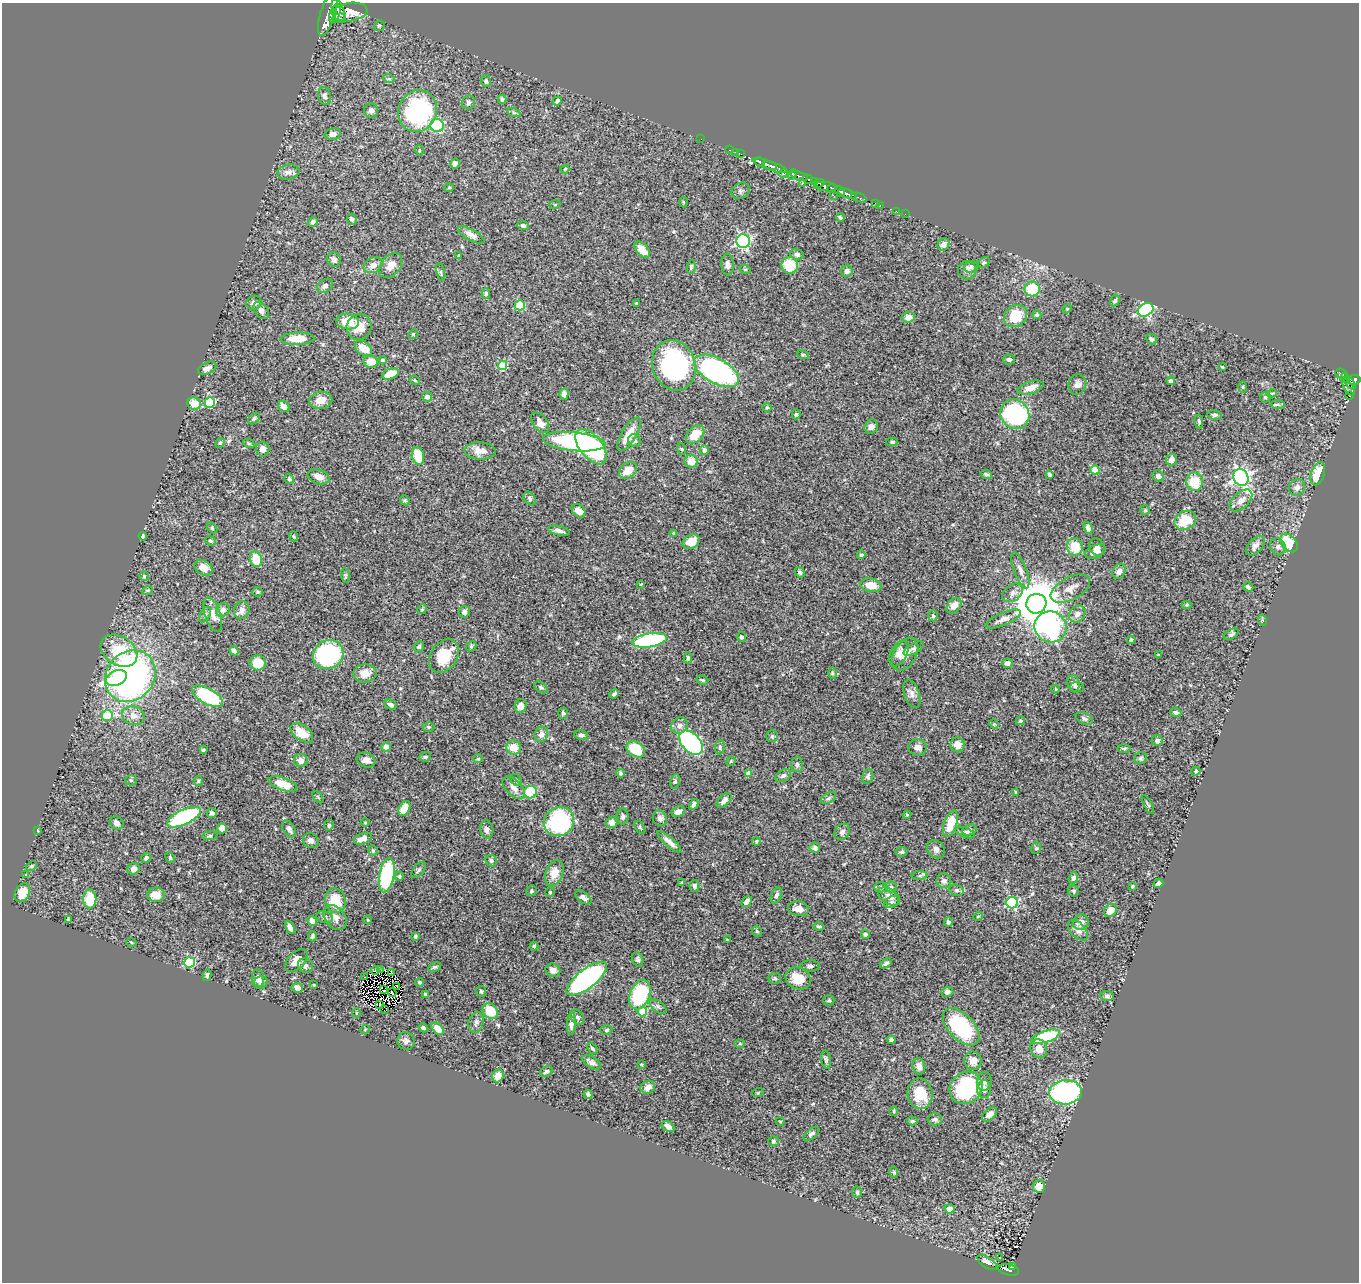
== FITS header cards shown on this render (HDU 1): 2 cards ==
NAXIS1  =                 1357
NAXIS2  =                 1280

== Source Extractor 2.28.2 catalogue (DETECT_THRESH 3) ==
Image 1357 x 1280 px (HDU 1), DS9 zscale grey, 1 PNG px = 1 image px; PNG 1361 x 1284 px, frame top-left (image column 1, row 1280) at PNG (2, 3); each listed source drawn as its Kron ellipse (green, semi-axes under 4 px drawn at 4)
Background 0.739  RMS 0.021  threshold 0.0626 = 3 sigma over >= 5 px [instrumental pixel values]
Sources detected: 449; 2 with non-positive FLUX_AUTO (blend fragments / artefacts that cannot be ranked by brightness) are neither listed nor drawn; the other 447 listed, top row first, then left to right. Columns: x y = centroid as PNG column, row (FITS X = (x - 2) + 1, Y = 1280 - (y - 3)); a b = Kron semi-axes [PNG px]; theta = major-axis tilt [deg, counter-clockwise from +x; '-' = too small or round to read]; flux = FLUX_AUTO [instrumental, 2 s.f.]
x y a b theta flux
338 11 12 6 -70 1800
350 12 17 9 7 3700
328 14 23 7 72 2200
335 14 10 5 70 1700
338 18 6 4 18 370
379 26 5 5 - 2.8
389 79 6 4 -18 1.7
486 81 6 5 - 2.6
325 96 9 6 -79 4.6
502 99 4 3 - 2.5
557 101 4 4 - 4.2
468 102 7 6 - 3.1
371 110 7 7 - 4.3
418 111 21 19 65 180
514 113 7 4 -19 2.2
437 126 7 6 - 100
333 134 8 5 13 6.5
701 139 2 2 - 7.9
419 150 5 3 - 1.1
729 150 2 2 - 13
735 152 4 2 - 24
741 154 4 3 - 23
760 162 5 3 - 330
455 164 5 4 - 5.2
765 164 13 4 -18 720
775 167 13 4 -19 690
565 169 4 3 - 1.5
288 172 11 7 11 7.3
784 173 4 3 - 180
792 174 5 3 - 220
799 176 9 3 -18 340
808 179 6 3 -35 280
814 181 4 3 - 130
819 183 5 3 - 120
802 184 3 2 - 99
825 187 11 4 -5 960
449 188 5 3 - 1.1
832 188 4 3 - 220
740 191 9 7 32 3.9
840 191 6 3 -52 420
848 194 10 3 -18 540
833 195 2 2 - 46
859 198 8 3 -19 160
683 202 5 3 - 1.3
875 203 2 2 - 9.2
555 204 5 3 - 1.2
880 205 2 2 - 6.7
896 211 2 2 - 8.9
905 214 2 2 - 4.8
840 217 4 4 - 2.3
352 219 5 5 - 2.7
313 222 5 4 - 4.4
523 226 5 4 - 2.8
471 235 14 5 -29 7.8
743 241 7 6 - 230
943 244 6 5 - 8.1
642 250 10 6 -48 14
797 254 7 5 -23 4
459 256 3 3 - 1.7
334 259 7 7 - 4.7
984 263 6 4 32 2.2
373 265 10 7 26 9
391 265 14 9 52 11
728 265 11 6 -86 5.8
790 265 8 8 - 37
691 267 7 4 80 2.1
971 267 6 6 - 4.4
745 269 6 3 -18 1.5
967 270 9 9 - 6.5
847 271 6 5 - 5.3
441 272 9 3 -77 2.2
325 286 8 6 31 4.9
1032 289 8 7 - 37
486 293 5 4 - 2.4
1115 300 6 4 60 2.7
254 303 8 7 - 4.4
636 303 3 2 - 1.2
520 305 5 5 - 68
1067 309 5 3 - 1.2
261 310 10 6 -52 5.8
1146 310 8 6 32 250
1037 315 4 4 - 2.1
1015 316 12 10 36 42
908 317 6 5 - 9.2
348 322 11 7 -10 24
359 327 13 12 - 21
413 334 5 4 - 1.5
297 339 17 6 2 22
1151 339 6 4 -40 3.8
363 348 10 6 -37 22
803 355 6 4 -17 1.7
383 360 4 3 - 2.7
1009 360 6 5 - 3.7
370 362 7 6 - 16
502 365 4 4 - 52
674 365 25 21 -70 230
1222 367 3 2 - 1.2
207 368 10 5 26 7.8
716 371 25 12 -29 350
390 374 9 5 19 20
1341 374 6 5 - 180
1346 378 5 4 - 52
415 380 5 4 - 1.6
1354 380 6 5 - 480
1171 381 4 4 - 2.6
1350 383 7 3 -49 250
1077 385 10 8 71 7.8
1243 387 6 4 90 1.7
1348 387 10 4 -59 380
1030 388 13 6 17 14
1272 393 5 3 - 1.3
564 394 5 4 - 6.4
1350 396 3 3 - 29
427 397 5 4 - 4.9
1265 397 5 5 - 1.9
321 400 11 8 8 15
210 402 5 5 - 73
194 403 7 6 - 21
1278 405 7 4 -4 2.6
284 407 6 5 - 10
767 407 4 4 - 1.5
796 414 5 4 - 2.3
1015 414 15 14 - 170
1214 415 7 4 -7 2.7
254 419 7 5 41 3
1199 422 7 4 -83 2.5
540 423 12 7 -55 9.8
871 427 7 6 - 5.7
629 434 19 7 59 25
695 434 10 7 46 27
635 441 7 6 - 3.6
574 442 31 9 -6 200
892 442 6 4 -1 2.5
220 443 5 4 - 1.9
249 443 6 4 -29 1.8
591 447 21 11 -51 180
263 449 7 6 - 6.7
682 449 6 3 -70 1.4
704 450 5 4 - 6.4
480 451 15 8 -4 12
418 456 9 6 -76 32
1171 460 6 5 - 9
691 461 7 6 - 18
628 470 10 7 40 16
1095 470 4 4 - 27
986 474 6 4 -25 3.2
1049 474 4 3 - 2
1318 474 12 6 72 32
1158 476 6 5 - 4.3
318 477 11 7 -18 10
1241 477 8 7 - 420
289 479 5 4 - 3.3
1195 482 9 8 - 34
1297 487 8 7 - 7.1
530 498 7 5 -53 2.8
405 500 5 4 - 1.9
1241 501 14 8 43 10
1145 510 5 5 - 1.8
579 511 8 5 -40 8.4
1185 520 11 9 29 34
212 528 6 4 -47 1.5
1088 528 6 4 -71 4
559 531 11 4 -14 6
673 533 4 4 - 1.3
143 536 4 4 - 3.3
294 536 5 3 - 1.5
210 541 5 4 - 1.9
691 542 9 6 30 17
1289 543 10 7 -51 51
1255 546 11 6 48 7.7
1075 547 9 8 - 31
1097 547 9 7 -65 6.8
1278 547 9 7 -61 5.2
1095 552 11 6 23 8.1
861 555 4 3 - 3
256 559 8 6 -76 33
203 568 9 7 -36 12
1020 570 19 6 -69 8.2
1119 571 8 6 59 6.2
800 572 5 4 - 2.9
345 575 7 4 -85 2.4
144 576 4 4 - 1.6
641 584 3 3 - 1
871 585 10 7 -10 19
1248 587 5 4 - 2.9
1070 589 21 11 28 16
147 590 6 3 18 1.6
258 592 5 4 - 1.7
1013 593 11 8 36 7.1
1036 604 10 9 - 6200
1186 605 5 4 - 1.4
954 606 9 6 50 11
422 609 5 4 - 1.5
223 610 7 6 - 4.9
242 610 9 7 72 7.3
464 612 6 5 - 5.2
1077 614 9 7 48 8
205 615 8 5 63 3.6
213 615 18 7 -71 13
933 616 5 4 - 2.1
1003 619 19 6 23 8.4
1262 620 5 3 - 1.6
1051 627 16 15 - 180
1231 634 8 4 31 2.9
742 637 5 4 - 2.6
650 640 17 7 9 180
1131 640 4 4 - 2.9
471 646 6 4 47 1.9
419 647 6 4 52 2.2
914 648 11 5 30 3.6
119 651 20 14 -33 61
234 651 5 4 - 5.3
899 654 13 8 62 9.2
905 654 18 11 60 17
328 655 16 14 32 170
1158 655 4 3 - 1.4
444 656 18 13 54 44
688 658 5 4 - 2.8
258 663 8 7 - 28
1007 663 5 4 - 8.2
365 673 12 9 5 14
832 673 6 4 -89 1.9
130 676 27 24 48 560
116 678 11 7 22 21
702 680 6 3 -18 2
1074 683 8 6 -77 5.2
541 687 8 4 -35 2.6
1077 687 7 5 -3 3.4
1056 689 4 3 - 1.2
614 694 5 3 - 2.6
912 694 15 7 -72 7.3
208 696 17 7 -29 110
390 705 6 4 -26 4.6
521 706 7 6 - 7.9
1176 712 5 4 - 3.4
563 713 5 5 - 2.6
107 715 5 5 - 52
133 716 11 9 -17 11
1084 718 9 5 -28 4.1
1020 721 5 4 - 2.1
994 724 5 4 - 1.7
679 725 9 7 45 5.8
428 727 6 5 - 2
302 733 13 7 -36 24
541 734 8 6 70 6.1
581 735 7 5 -13 3.7
772 736 5 5 - 2.2
1157 741 5 5 - 3.5
691 743 14 9 -46 210
957 745 7 7 - 12
386 747 5 5 - 7
720 747 7 5 81 2.6
917 747 9 8 - 7.3
514 748 7 7 - 18
1124 748 7 3 0 1.7
636 749 10 7 -34 49
203 750 4 3 - 2
425 757 6 5 - 2.8
1141 758 6 6 - 2.8
478 759 5 4 - 1.4
301 760 7 6 - 8.5
366 760 9 7 -16 7.7
731 761 5 3 - 1.5
797 764 7 5 88 3.2
1196 771 5 4 - 1.8
621 773 4 3 - 3
748 774 4 4 - 14
783 776 8 5 31 4
868 776 7 5 74 3.3
131 780 5 5 - 2
516 780 6 5 - 2.3
198 781 5 4 - 1.7
675 781 7 5 80 2.5
283 784 15 6 -20 22
514 788 14 7 -45 9.1
530 792 6 6 - 62
1016 792 4 3 - 1.4
318 797 7 3 -53 1.8
829 798 8 5 28 3.1
724 800 9 5 46 6.8
694 804 6 4 62 5.2
1148 804 10 3 -62 2.2
404 808 8 5 62 24
678 812 7 5 25 8.6
212 813 5 5 - 2.8
907 815 4 4 - 1.5
623 816 8 6 89 4
184 817 18 7 25 140
660 818 8 7 - 5.3
559 821 15 14 - 140
612 822 6 5 - 7.3
116 823 7 6 - 5.3
365 823 4 3 - 1.1
950 824 14 6 72 34
329 825 5 5 - 2.4
640 827 7 4 -58 2
222 828 5 5 - 11
289 829 9 5 -58 5
487 829 9 6 -80 5.3
969 830 7 5 22 3.8
38 831 3 2 - 1.1
842 832 9 7 54 5
965 832 10 5 -20 3.5
210 836 8 4 8 2.1
363 839 9 5 22 9.5
311 840 8 7 - 6.6
756 841 4 3 - 1.5
670 842 15 4 -40 8.2
815 848 5 5 - 6.3
1036 848 6 5 - 2.5
936 849 10 8 -47 6.4
373 850 5 4 - 1.7
901 852 6 4 9 2.5
146 858 5 4 - 2.9
170 858 6 3 -64 1.9
491 861 6 5 - 3.6
31 866 6 4 28 1.9
134 869 6 5 - 6
419 870 9 5 52 2.9
554 873 13 8 70 16
26 874 3 2 - 0.86
387 875 17 7 80 130
399 876 5 4 - 1.9
920 876 8 4 1 2.7
1073 878 6 4 69 3.7
944 881 7 7 - 5.8
681 883 3 2 - 1.4
1158 883 5 4 - 3.8
694 886 6 5 - 3.1
1132 886 4 3 - 1.5
881 887 7 5 -1 2.7
891 887 5 5 - 2.5
956 890 7 5 -17 3.3
531 891 6 5 - 2.2
1074 891 6 5 - 2.4
550 892 4 4 - 1.9
22 893 10 7 59 21
156 895 9 7 -3 17
776 895 8 5 69 3.7
889 896 12 7 -34 9.3
583 897 9 5 -35 6.4
90 899 9 6 -89 47
335 900 12 10 -76 37
747 901 6 4 47 6.7
892 902 8 5 27 3.9
1012 903 6 6 - 150
799 909 10 7 -11 11
1110 910 7 6 - 15
978 916 5 3 - 1.1
324 917 8 6 -16 3.4
335 917 14 10 -52 12
68 919 3 3 - 1.6
368 920 4 3 - 1.1
312 921 5 4 - 7.2
948 922 4 4 - 2.6
1081 922 8 7 - 9.8
819 926 5 3 - 2.4
290 927 7 4 -59 7
1078 930 12 7 -46 8.6
757 931 5 4 - 1.9
865 934 4 4 - 3.5
312 936 5 4 - 2.2
415 936 4 3 - 1.9
727 940 3 3 - 1.6
131 942 5 3 - 1.4
534 946 4 4 - 1.9
638 959 7 5 -70 2.9
296 961 13 8 47 14
190 962 5 5 - 110
886 963 6 4 32 3.1
305 966 7 7 - 5.2
810 966 10 5 -1 3.7
435 967 7 4 26 2.4
375 970 4 2 - 1.1
380 970 2 2 - 2.1
553 970 8 6 -26 6.7
392 973 2 2 - 0.97
207 975 6 3 78 3.1
364 977 3 2 - 1.3
258 978 9 6 -87 8.8
775 978 6 5 - 2.5
798 978 13 10 -25 28
587 979 24 9 38 380
261 982 7 6 - 5.5
420 982 4 3 - 1.7
314 985 3 2 - 1.2
397 987 3 2 - 0.7
297 988 5 5 - 5.6
384 990 4 3 - 4.3
481 991 5 5 - 2.2
947 992 6 5 - 4.4
392 993 4 2 - 1.4
425 994 3 3 - 2.2
640 994 15 10 66 120
1107 996 6 5 - 3.9
829 1000 5 5 - 1.7
380 1004 2 2 - 1.5
658 1006 10 5 -39 3.8
384 1010 4 2 - 2.1
490 1011 8 7 - 30
642 1012 4 4 - 45
356 1013 5 3 - 1.1
577 1017 8 6 -62 3.4
476 1023 11 7 76 5
571 1024 11 4 86 6.5
961 1027 23 13 -46 130
423 1028 5 3 - 3.4
365 1029 5 3 - 1.1
438 1029 7 5 -47 15
606 1030 6 4 15 2
1045 1037 15 5 18 95
891 1040 4 4 - 3.6
406 1041 9 8 - 4.6
740 1044 5 4 - 1.5
592 1048 6 3 -49 1.9
1039 1049 10 8 -65 13
826 1060 9 5 -79 3.2
973 1061 9 8 - 12
592 1062 10 5 -31 6.8
641 1064 3 2 - 1.3
919 1066 8 6 -77 7.7
546 1072 7 5 33 3.5
498 1076 6 5 - 17
984 1081 9 7 78 6.8
648 1087 7 6 - 9.8
966 1088 17 15 41 130
984 1089 9 7 89 10
758 1092 6 3 21 1.2
1065 1092 16 12 5 260
588 1094 5 3 - 3.6
920 1094 15 12 -83 33
894 1111 4 3 - 1.3
989 1114 9 5 40 7.7
935 1119 7 6 - 3.1
780 1121 4 3 - 1.1
912 1121 5 4 - 2.1
668 1126 7 4 -34 6.3
811 1134 9 5 39 4
773 1141 5 5 - 1.9
894 1172 6 4 -88 1.7
1039 1186 6 6 - 15
857 1192 5 4 - 2.1
949 1209 5 4 - 14
999 1258 3 3 - 3.3
987 1262 11 5 -34 5.3
1013 1266 3 2 - 30
1009 1270 10 5 -12 150
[2 non-positive-flux detections neither listed nor drawn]